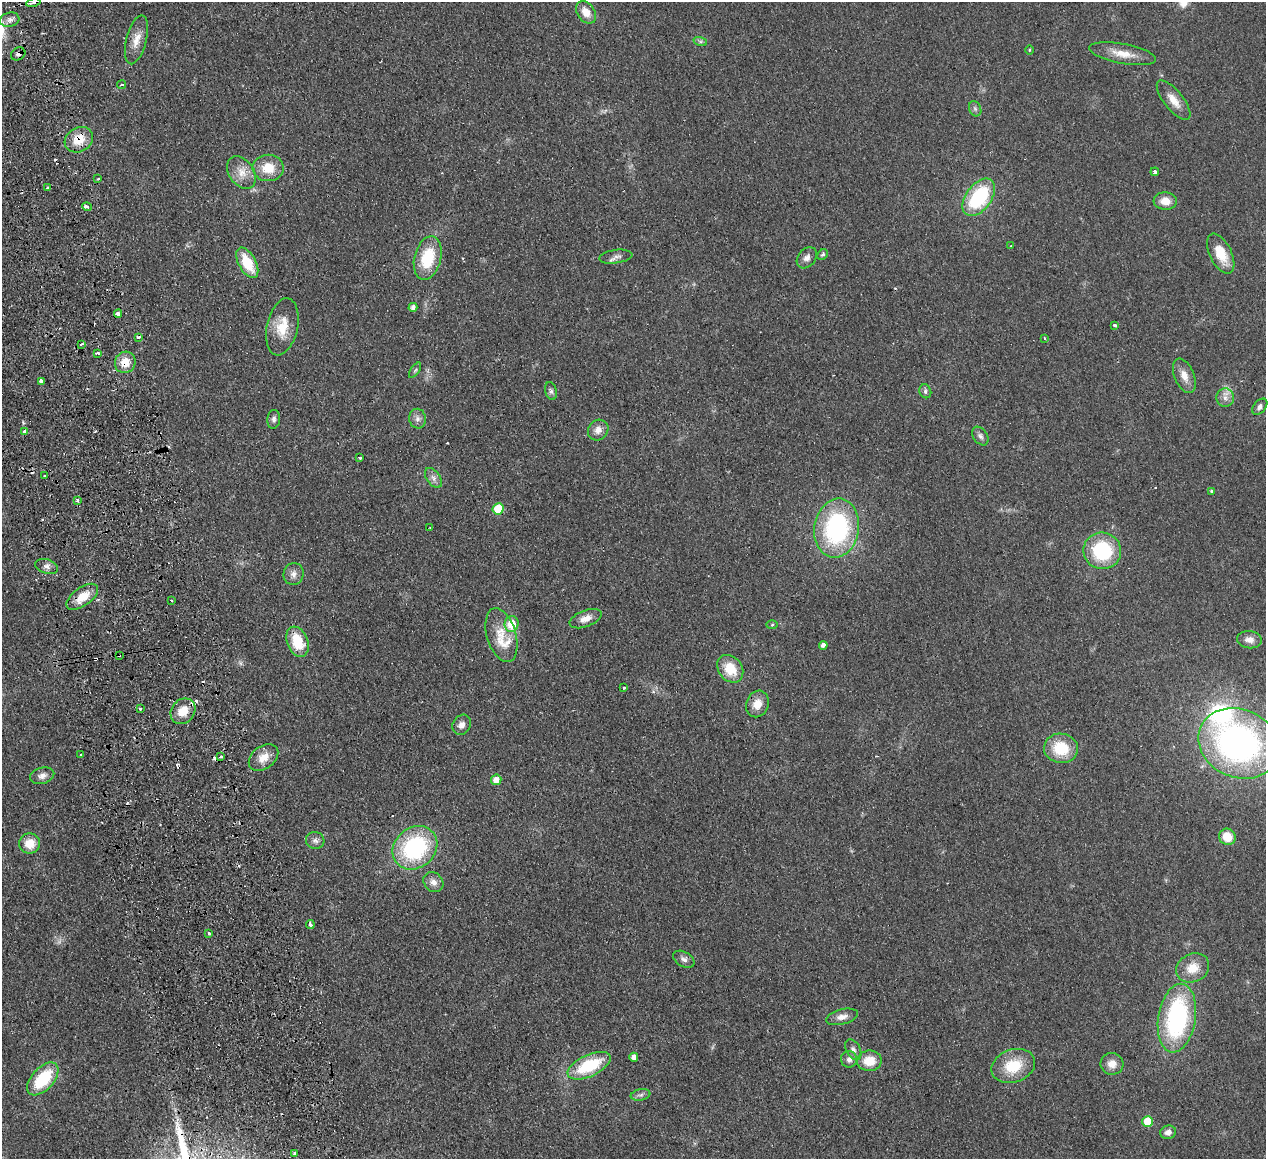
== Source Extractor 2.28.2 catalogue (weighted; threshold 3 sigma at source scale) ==
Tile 11 of 4 x 4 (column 3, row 3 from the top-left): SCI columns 2583-3846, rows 1436-2592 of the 5166 x 5065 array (HDU 1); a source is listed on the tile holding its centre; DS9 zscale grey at full resolution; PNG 1268 x 1161 px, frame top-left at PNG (2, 2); each listed source drawn as its Kron ellipse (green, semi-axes under 4 px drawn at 4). Shown black and unused: <1% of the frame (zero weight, under 2 of 3 exposures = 3% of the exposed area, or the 3 px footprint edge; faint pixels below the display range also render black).
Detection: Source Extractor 2.28.2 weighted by HDU 2 'WHT'; one run over the whole footprint, this tile lists its part. Background 0.0582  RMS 0.0088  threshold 0.0396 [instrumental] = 3 sigma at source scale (4.5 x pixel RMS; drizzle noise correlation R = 1.50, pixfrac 1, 0.05/0.05 arcsec/px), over >= 5 px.
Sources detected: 121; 1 too faint to see at this stretch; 12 cosmic-ray / hot-pixel residue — neither listed nor drawn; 3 inside a brighter listed object's ellipse — not listed separately; the other 105 listed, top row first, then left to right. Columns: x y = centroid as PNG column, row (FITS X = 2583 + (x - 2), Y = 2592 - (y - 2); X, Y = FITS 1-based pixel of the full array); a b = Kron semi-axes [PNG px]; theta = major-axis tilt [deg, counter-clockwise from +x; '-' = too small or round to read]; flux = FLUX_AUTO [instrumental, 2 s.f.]
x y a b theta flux
33 3 7 3 12 2.8
586 12 12 8 -54 10
10 20 10 7 15 4.1
136 40 25 10 75 11
700 41 7 4 -18 1.8
1029 50 4 3 - 0.7
18 54 7 6 - 2.5
1123 54 34 10 -10 14
122 85 4 4 - 1.5
1174 100 24 9 -52 11
975 109 8 6 -69 2.3
79 140 15 12 28 17
268 168 16 13 -1 19
1155 172 4 3 - 4.1
242 173 18 12 -55 12
98 179 3 3 - 1.2
48 188 3 3 - 4.3
979 197 21 12 54 66
1165 201 11 9 -3 10
87 207 5 3 - 8.2
1011 246 3 3 - 0.98
1221 254 21 11 -64 19
823 255 6 5 - 1.8
616 257 16 6 8 4.3
428 258 22 13 75 35
807 258 12 8 50 4.7
247 263 17 8 -61 27
413 307 4 4 - 3.2
118 314 4 3 - 22
1114 325 3 3 - 2
282 327 29 15 77 20
138 337 4 3 - 5.2
1045 338 3 3 - 4.3
81 344 4 3 - 2.6
97 353 4 3 - 5.2
125 362 11 10 - 13
415 370 9 3 56 1.4
1184 376 18 10 -67 9
41 381 4 3 - 6
551 391 9 5 -75 2.3
925 391 7 5 -69 2.2
1225 398 9 9 - 5.1
1260 407 9 6 49 3.1
274 419 9 6 84 3
417 419 10 8 -81 3.9
598 430 11 9 47 6.7
24 432 4 3 - 5.1
980 436 10 7 -56 3
360 458 3 3 - 3.9
44 475 3 2 - 1.6
433 478 11 6 -54 4.1
1212 491 4 3 - 1.5
77 500 3 3 - 1.4
498 509 6 5 - 29
430 528 3 2 - 1.2
837 528 30 22 81 120
1102 551 19 18 - 59
47 566 11 7 -17 3.8
293 574 11 10 - 5
82 597 18 9 35 15
172 600 3 3 - 2.2
586 619 17 8 21 7.6
511 624 8 7 - 21
772 625 6 4 2 1
501 635 28 14 -74 21
1249 640 12 8 -6 6
297 642 16 10 -68 28
823 645 4 4 - 3.6
119 655 3 3 - 1.2
730 669 15 11 -52 22
624 688 3 3 - 1.8
757 704 13 11 69 11
140 708 3 3 - 1.5
183 711 14 11 49 14
462 725 10 8 60 4.8
1239 743 41 34 -23 300
1061 748 17 15 -11 31
81 755 3 3 - 4.3
221 757 4 3 - 2.7
263 757 16 11 38 11
42 776 12 8 15 4.7
496 780 5 5 - 7.1
1227 837 8 8 - 15
315 840 9 8 - 3.6
30 844 10 10 - 15
415 848 24 20 40 99
433 882 11 9 -47 5.4
310 924 4 3 - 2.4
209 934 4 3 - 4.1
684 959 12 7 -29 3.7
1193 968 17 14 27 15
842 1017 16 7 14 6.2
1177 1018 34 18 81 130
853 1050 11 7 -61 3.9
634 1057 4 4 - 4.5
849 1059 8 8 - 4.1
869 1061 12 10 2 17
1112 1064 11 11 - 7.8
589 1066 23 10 25 47
1013 1066 22 16 19 29
43 1079 20 11 47 41
640 1095 10 5 10 2.7
1148 1121 5 5 - 23
1168 1132 8 6 18 4.7
294 1153 3 3 - 1.8
Overlapping masked pixels (flux is a lower limit): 7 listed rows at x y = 33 3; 18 54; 79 140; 87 207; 125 362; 82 597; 119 655
Isophote crosses this tile's border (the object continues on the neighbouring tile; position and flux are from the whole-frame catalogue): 1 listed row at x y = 33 3